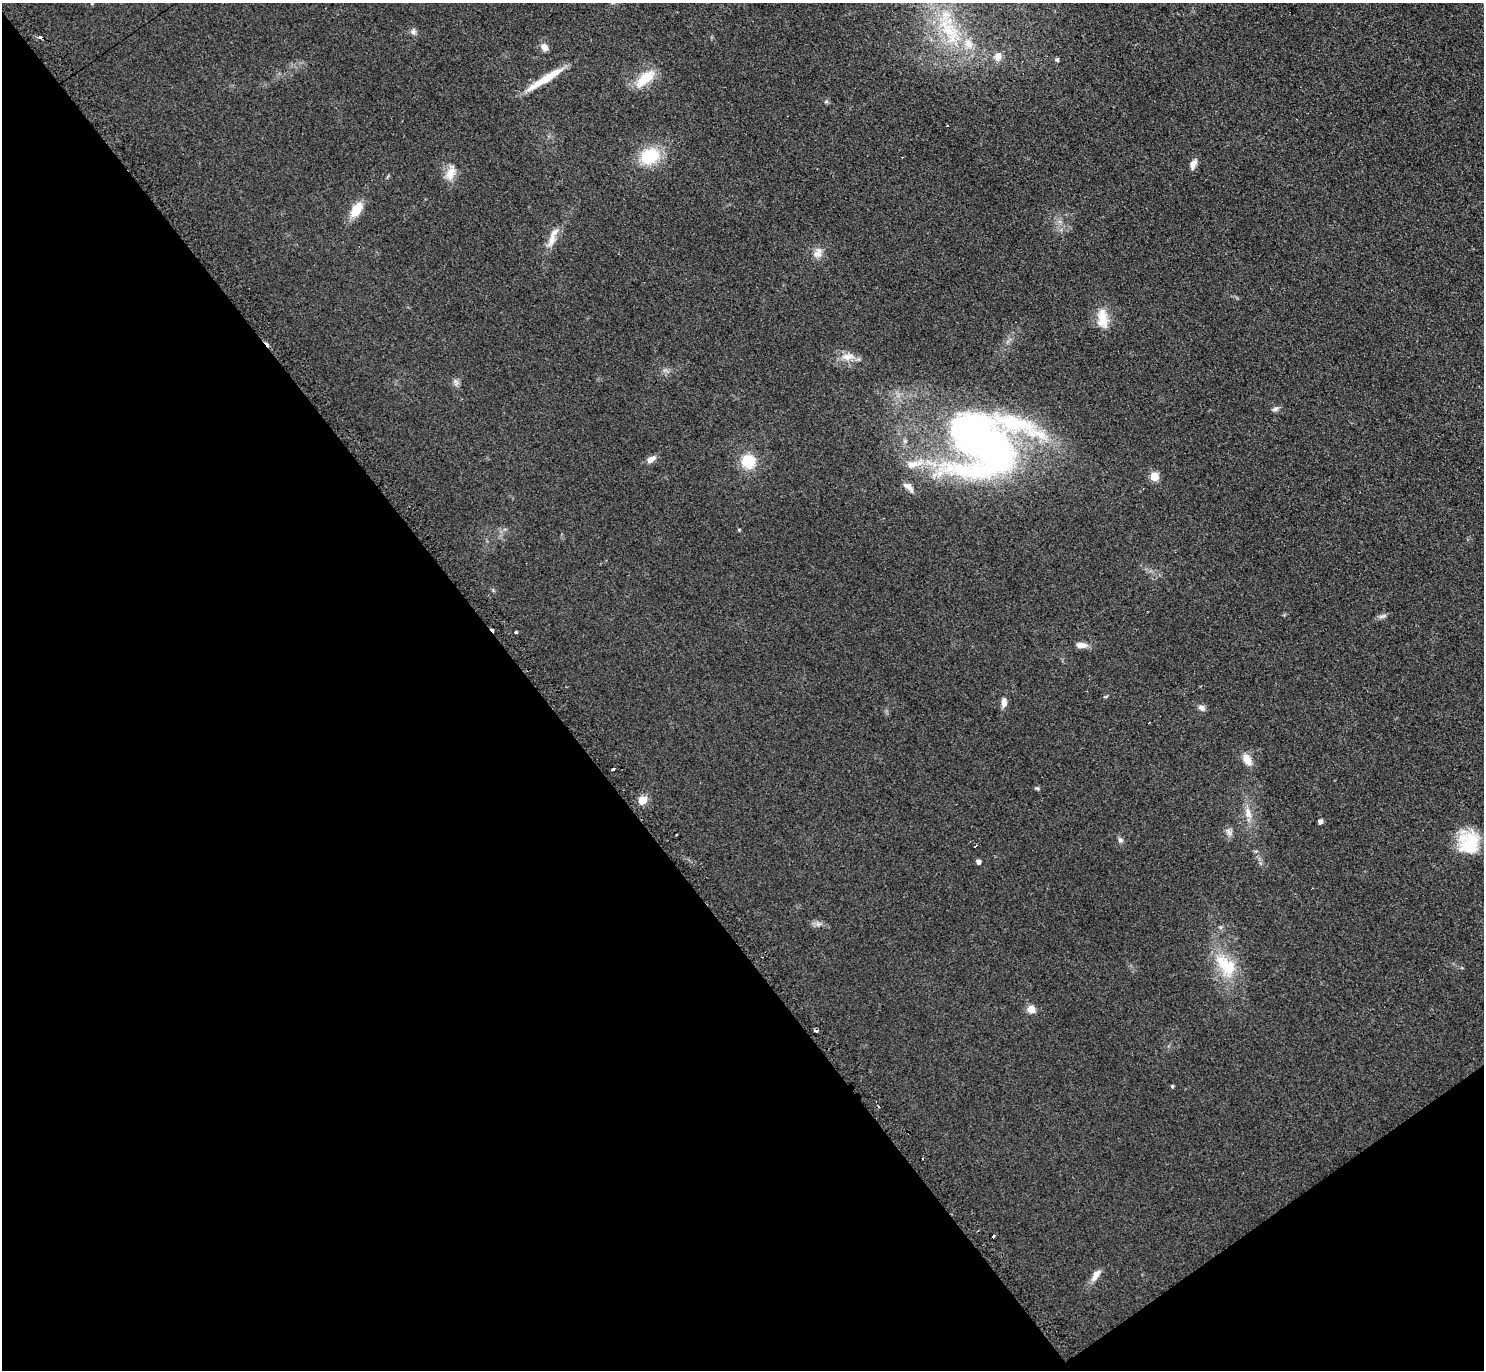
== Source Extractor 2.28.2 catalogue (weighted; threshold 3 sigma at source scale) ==
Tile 14 of 4 x 4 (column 2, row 4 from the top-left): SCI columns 1489-2970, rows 160-1527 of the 5950 x 5938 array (HDU 1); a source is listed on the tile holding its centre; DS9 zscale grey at full resolution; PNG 1486 x 1372 px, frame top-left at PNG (2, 3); no overlay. Shown black and unused: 39% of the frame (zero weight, under 2 of 3 exposures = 2% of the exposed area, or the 3 px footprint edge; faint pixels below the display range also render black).
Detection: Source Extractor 2.28.2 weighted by HDU 2 'WHT'; one run over the whole footprint, this tile lists its part. Background 0.0961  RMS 0.012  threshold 0.0518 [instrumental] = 3 sigma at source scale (4.5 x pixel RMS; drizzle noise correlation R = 1.50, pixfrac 1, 0.05/0.05 arcsec/px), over >= 5 px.
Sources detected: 56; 5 cosmic-ray / hot-pixel residue — not listed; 4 inside a brighter listed object's ellipse — not listed separately; the other 47 listed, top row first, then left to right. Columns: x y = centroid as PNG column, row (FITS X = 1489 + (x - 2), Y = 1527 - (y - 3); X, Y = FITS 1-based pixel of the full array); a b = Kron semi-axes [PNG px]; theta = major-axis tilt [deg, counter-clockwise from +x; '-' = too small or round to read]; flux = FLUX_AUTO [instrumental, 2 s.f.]
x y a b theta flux
948 29 51 23 -54 94
413 32 8 7 - 3.7
544 47 10 7 -42 7.3
998 56 8 7 - 10
1057 60 4 4 - 2.6
645 78 24 11 41 31
545 79 50 7 32 30
826 102 6 4 19 1.6
948 125 3 3 - 2.2
650 156 13 11 27 64
1193 164 12 7 67 7.2
450 173 20 11 69 14
356 209 13 8 58 29
551 240 20 9 63 13
818 253 15 10 74 9.2
1102 318 27 13 -85 22
847 357 21 9 4 13
456 382 9 5 -70 3.8
1275 409 10 6 27 3.4
982 444 81 67 -31 650
651 459 11 6 35 8.2
748 461 12 11 - 39
1154 476 5 5 - 45
908 487 15 7 -38 7.4
1382 616 13 4 19 3.7
516 632 3 3 - 5.7
1081 645 15 7 0 7.7
1004 702 12 7 89 6.9
1201 708 9 7 -39 5.5
1247 760 14 8 -58 13
614 768 4 3 - 9.9
1037 788 6 4 -8 1.7
643 800 11 9 33 11
1248 813 16 9 -75 11
1320 821 4 4 - 4.8
1229 832 13 6 -58 4.8
677 835 2 2 - 1.2
1120 840 8 6 -45 3
1470 842 28 22 -39 46
975 846 4 2 - 2.2
978 861 4 4 - 4.9
818 924 7 6 - 3.7
1226 966 38 21 -49 51
1031 1009 9 9 - 8.7
1172 1086 4 4 - 1.6
993 1236 3 3 - 19
1096 1275 17 8 57 9.2